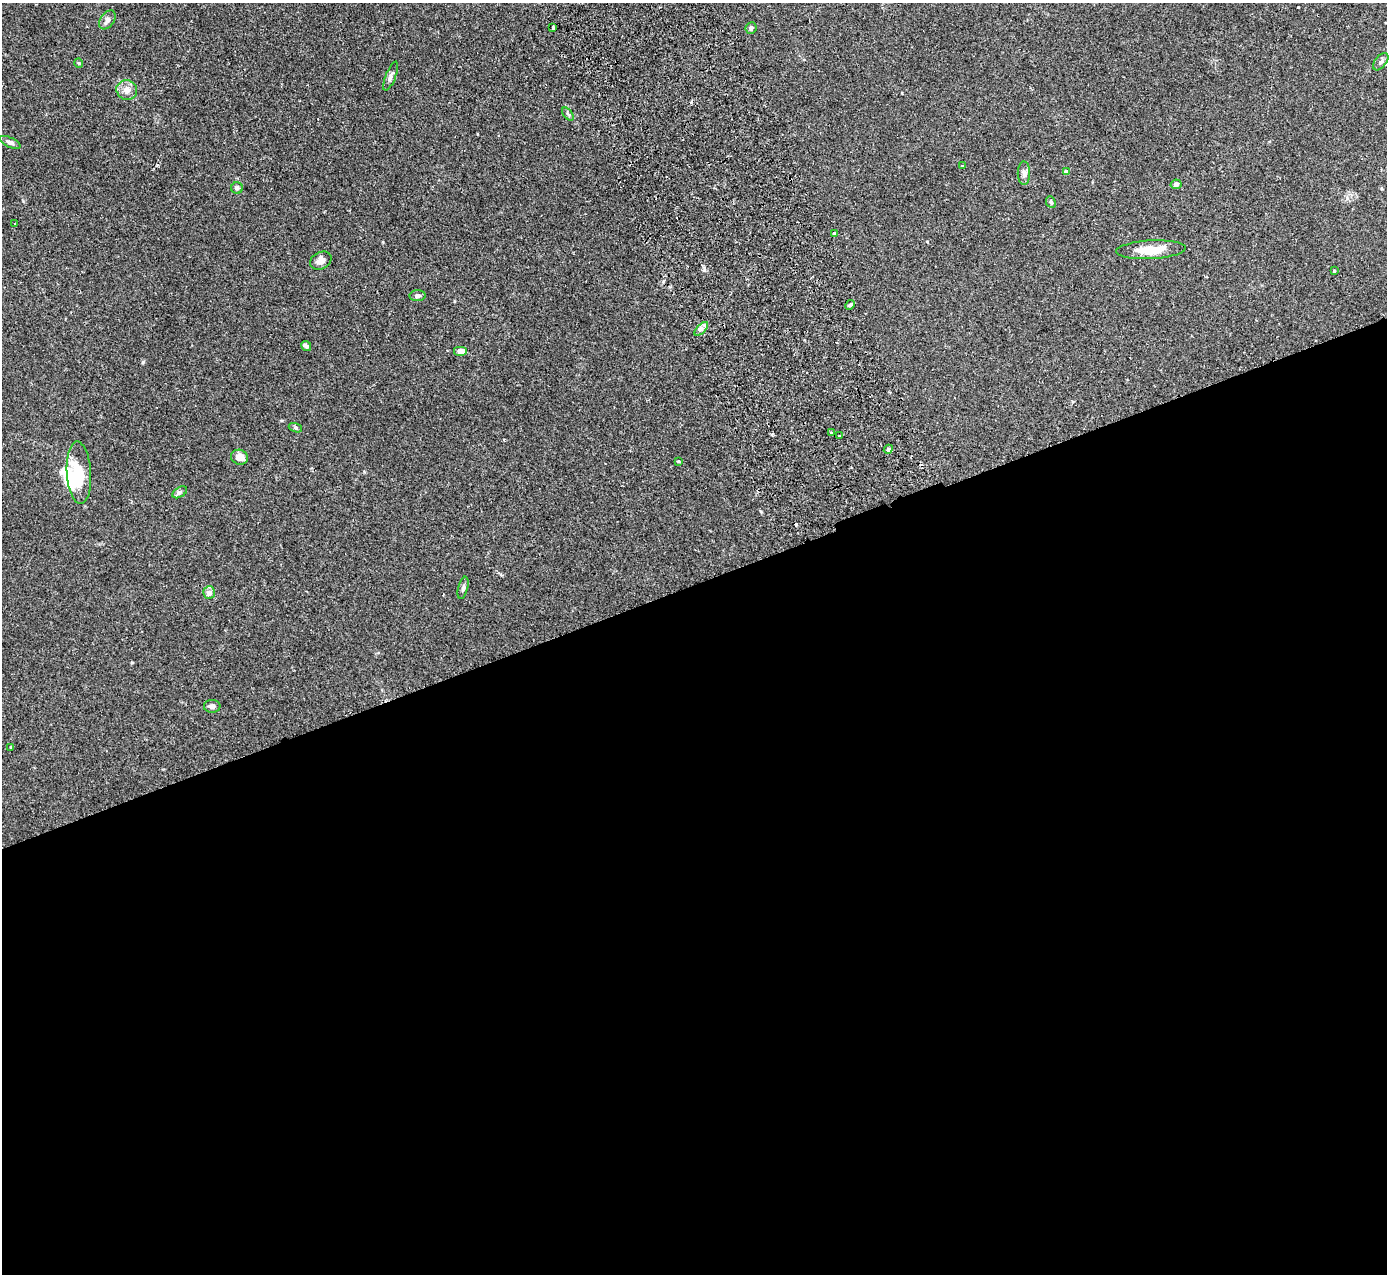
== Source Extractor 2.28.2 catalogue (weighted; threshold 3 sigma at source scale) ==
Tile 15 of 4 x 4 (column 3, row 4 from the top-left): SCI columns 2825-4209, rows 181-1452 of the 5648 x 5578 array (HDU 1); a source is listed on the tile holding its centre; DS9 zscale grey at full resolution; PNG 1389 x 1276 px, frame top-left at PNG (2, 3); each listed source drawn as its Kron ellipse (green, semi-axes under 4 px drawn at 4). Shown black and unused: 54% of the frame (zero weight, under 2 of 3 exposures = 3% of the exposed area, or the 3 px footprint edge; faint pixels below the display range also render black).
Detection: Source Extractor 2.28.2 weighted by HDU 2 'WHT'; one run over the whole footprint, this tile lists its part. Background 0.0538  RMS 0.0051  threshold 0.0229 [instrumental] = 3 sigma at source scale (4.5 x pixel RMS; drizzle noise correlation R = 1.50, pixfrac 1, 0.05/0.05 arcsec/px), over >= 5 px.
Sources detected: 43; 3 inside a brighter object's white glare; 2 cosmic-ray / hot-pixel residue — neither listed nor drawn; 1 inside a brighter listed object's ellipse — not listed separately; the other 37 listed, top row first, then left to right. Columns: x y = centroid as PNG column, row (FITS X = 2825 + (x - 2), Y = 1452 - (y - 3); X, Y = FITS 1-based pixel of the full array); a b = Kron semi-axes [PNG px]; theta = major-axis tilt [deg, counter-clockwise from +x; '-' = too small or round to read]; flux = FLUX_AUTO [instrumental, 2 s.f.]
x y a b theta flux
107 20 10 7 54 1.9
553 28 3 3 - 1.1
751 28 6 5 - 1.2
1381 62 10 5 52 1.5
79 63 4 4 - 0.53
391 76 15 5 69 1.8
127 90 10 9 - 3.3
568 114 8 4 -52 0.87
10 142 11 5 -24 1.6
963 165 4 3 - 1.1
1066 172 4 4 - 2.5
1024 173 12 6 -89 2
1176 184 5 5 - 1.5
237 188 6 5 - 0.97
1051 202 6 4 -66 0.81
15 224 3 3 - 0.29
834 233 3 3 - 0.69
1151 250 35 9 3 11
321 261 11 8 26 3
1334 271 3 3 - 0.46
417 296 8 5 3 1.3
850 305 5 4 - 0.8
701 329 9 4 45 1.5
306 346 5 4 - 1.6
460 351 7 5 0 3
295 428 7 4 -20 0.79
831 433 3 3 - 1.2
840 436 3 3 - 2
888 449 4 4 - 0.65
239 457 9 7 -22 3.5
678 461 4 3 - 0.54
79 473 31 12 -86 14
180 492 8 5 30 1.2
463 588 11 5 76 1.4
209 592 6 6 - 3.1
212 706 8 6 -1 1.8
11 747 3 3 - 0.72
Unlisted compact peaks at least as high as the median listed source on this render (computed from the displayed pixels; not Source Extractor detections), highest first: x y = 143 362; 704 270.